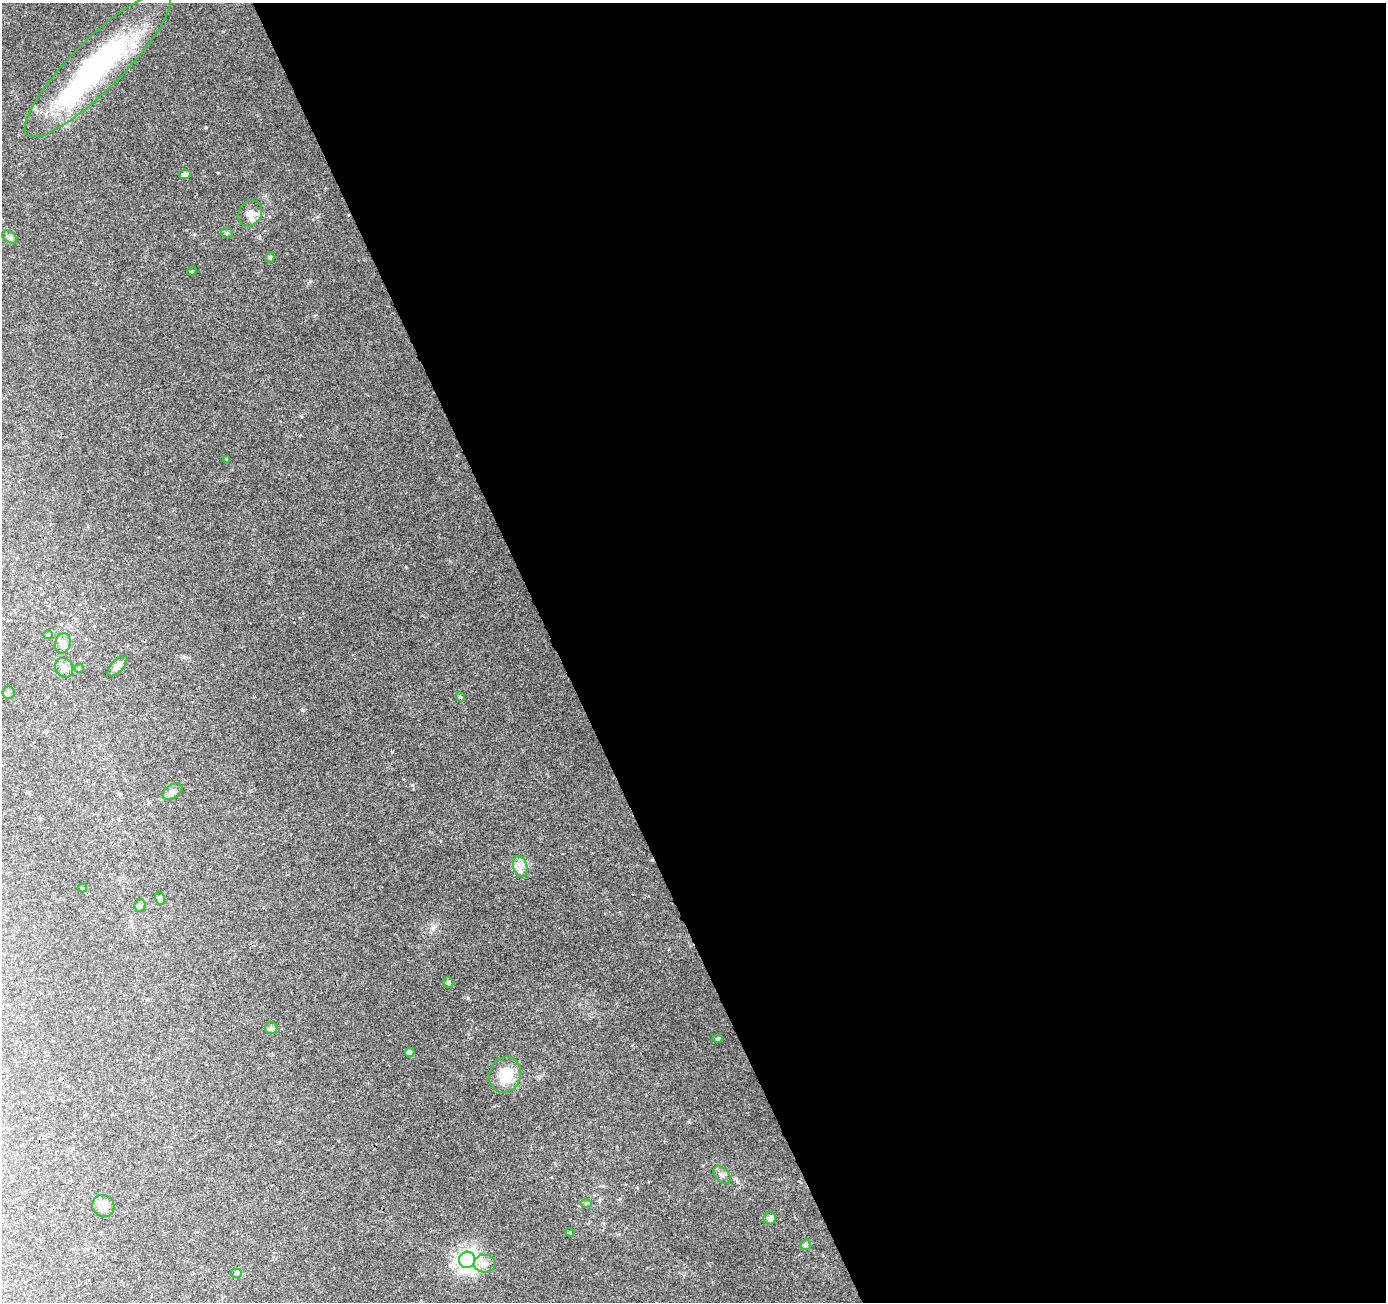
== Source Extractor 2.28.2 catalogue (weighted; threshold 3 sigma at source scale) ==
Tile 8 of 4 x 4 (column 4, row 2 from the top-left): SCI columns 4204-5587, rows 2705-4004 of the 5646 x 5464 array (HDU 1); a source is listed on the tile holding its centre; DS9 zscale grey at full resolution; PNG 1388 x 1304 px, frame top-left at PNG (2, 3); each listed source drawn as its Kron ellipse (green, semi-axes under 4 px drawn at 4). Shown black and unused: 60% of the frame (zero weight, under 3 of 4 exposures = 5% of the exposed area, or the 3 px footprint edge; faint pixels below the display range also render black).
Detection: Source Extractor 2.28.2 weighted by HDU 2 'WHT'; one run over the whole footprint, this tile lists its part. Background 0.0235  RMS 0.0037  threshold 0.0166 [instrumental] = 3 sigma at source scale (4.5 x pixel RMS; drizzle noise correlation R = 1.50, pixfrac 1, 0.0396/0.0396 arcsec/px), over >= 5 px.
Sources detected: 36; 1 inside a brighter object's white glare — neither listed nor drawn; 1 inside a brighter listed object's ellipse — not listed separately; the other 34 listed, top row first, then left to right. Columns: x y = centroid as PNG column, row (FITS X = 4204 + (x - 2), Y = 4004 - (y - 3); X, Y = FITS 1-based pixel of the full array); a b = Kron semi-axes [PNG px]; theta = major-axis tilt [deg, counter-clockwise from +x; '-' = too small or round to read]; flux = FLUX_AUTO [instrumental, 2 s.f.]
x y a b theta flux
98 64 100 25 45 83
185 174 6 4 12 1.3
250 213 14 11 57 2.9
227 233 5 5 - 0.55
10 237 8 5 -33 0.79
270 257 5 4 - 0.61
192 271 5 4 - 0.37
226 459 3 3 - 0.43
48 635 5 4 - 0.41
63 643 10 8 73 2.2
117 666 13 6 47 1.7
64 668 10 8 -57 2.1
79 668 5 4 - 0.43
8 692 6 6 - 0.8
460 697 5 4 - 0.46
172 792 11 7 32 1.4
520 866 11 7 -72 2.3
83 888 4 4 - 0.39
160 898 6 5 - 0.67
140 905 6 5 - 0.92
448 982 5 5 - 0.83
271 1028 6 6 - 0.81
717 1039 5 4 - 0.65
410 1053 4 4 - 1.9
505 1075 18 16 74 10
722 1175 10 6 -46 1.5
586 1203 6 4 1 0.58
103 1206 11 10 - 3.4
770 1218 6 6 - 1.7
570 1232 4 4 - 0.34
805 1245 5 5 - 0.77
467 1260 8 8 - 240
485 1264 11 9 0 2.4
237 1273 6 5 - 0.59
Unlisted compact peaks at least as high as the median listed source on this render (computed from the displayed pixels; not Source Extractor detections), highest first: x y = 468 998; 206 127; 303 710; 317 217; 310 281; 183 657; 738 1182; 218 173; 412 785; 406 567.